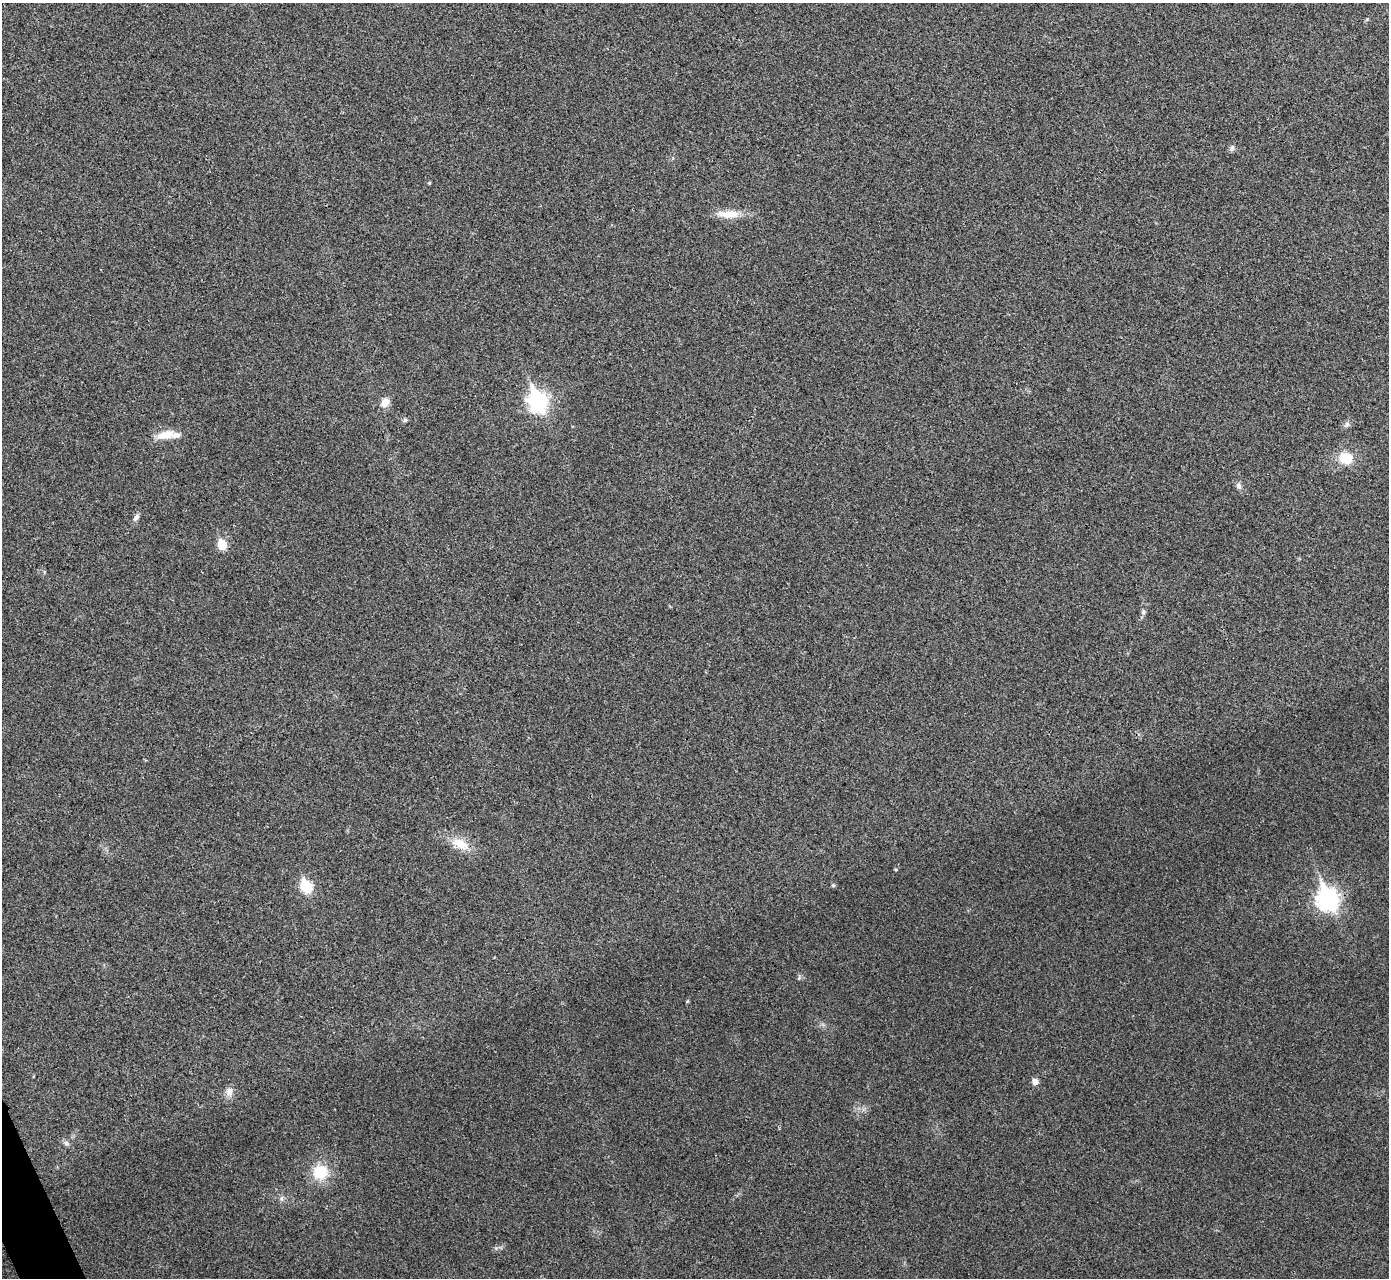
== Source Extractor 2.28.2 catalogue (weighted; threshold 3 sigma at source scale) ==
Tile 7 of 4 x 4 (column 3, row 2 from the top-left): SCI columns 2780-4166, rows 2710-3985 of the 5559 x 5548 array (HDU 1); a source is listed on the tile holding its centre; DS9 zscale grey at full resolution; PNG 1391 x 1280 px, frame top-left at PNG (2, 3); no overlay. Shown black and unused: <1% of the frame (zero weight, under 3 of 4 exposures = <1% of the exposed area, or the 3 px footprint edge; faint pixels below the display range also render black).
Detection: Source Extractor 2.28.2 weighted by HDU 2 'WHT'; one run over the whole footprint, this tile lists its part. Background 0.0488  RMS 0.0067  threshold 0.0301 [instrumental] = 3 sigma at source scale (4.5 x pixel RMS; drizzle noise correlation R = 1.50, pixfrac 1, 0.05/0.05 arcsec/px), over >= 5 px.
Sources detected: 24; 1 inside a brighter listed object's ellipse — not listed separately; the other 23 listed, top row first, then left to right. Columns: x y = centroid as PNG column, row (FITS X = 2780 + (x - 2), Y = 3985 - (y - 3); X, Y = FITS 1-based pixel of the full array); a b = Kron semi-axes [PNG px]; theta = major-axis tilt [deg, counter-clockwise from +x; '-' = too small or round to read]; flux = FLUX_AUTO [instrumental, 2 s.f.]
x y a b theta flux
1232 148 9 5 75 1.6
429 183 5 3 - 0.62
728 214 33 10 -1 11
537 401 10 8 -68 260
385 402 11 9 53 6.1
1347 424 7 6 - 1.7
166 435 24 10 9 11
1346 458 15 13 -22 15
1239 486 9 7 -87 2.2
136 517 11 6 54 2.2
222 544 6 6 - 22
1143 612 6 6 - 1.3
460 844 26 12 -26 13
896 869 4 3 - 0.74
833 885 6 5 - 0.92
306 886 7 6 - 57
1328 899 10 8 -67 350
799 978 7 4 46 1.1
1035 1081 7 6 - 3.7
229 1092 13 9 -87 4.3
66 1143 7 6 - 1.7
320 1172 16 15 - 21
281 1199 9 4 -81 1.6